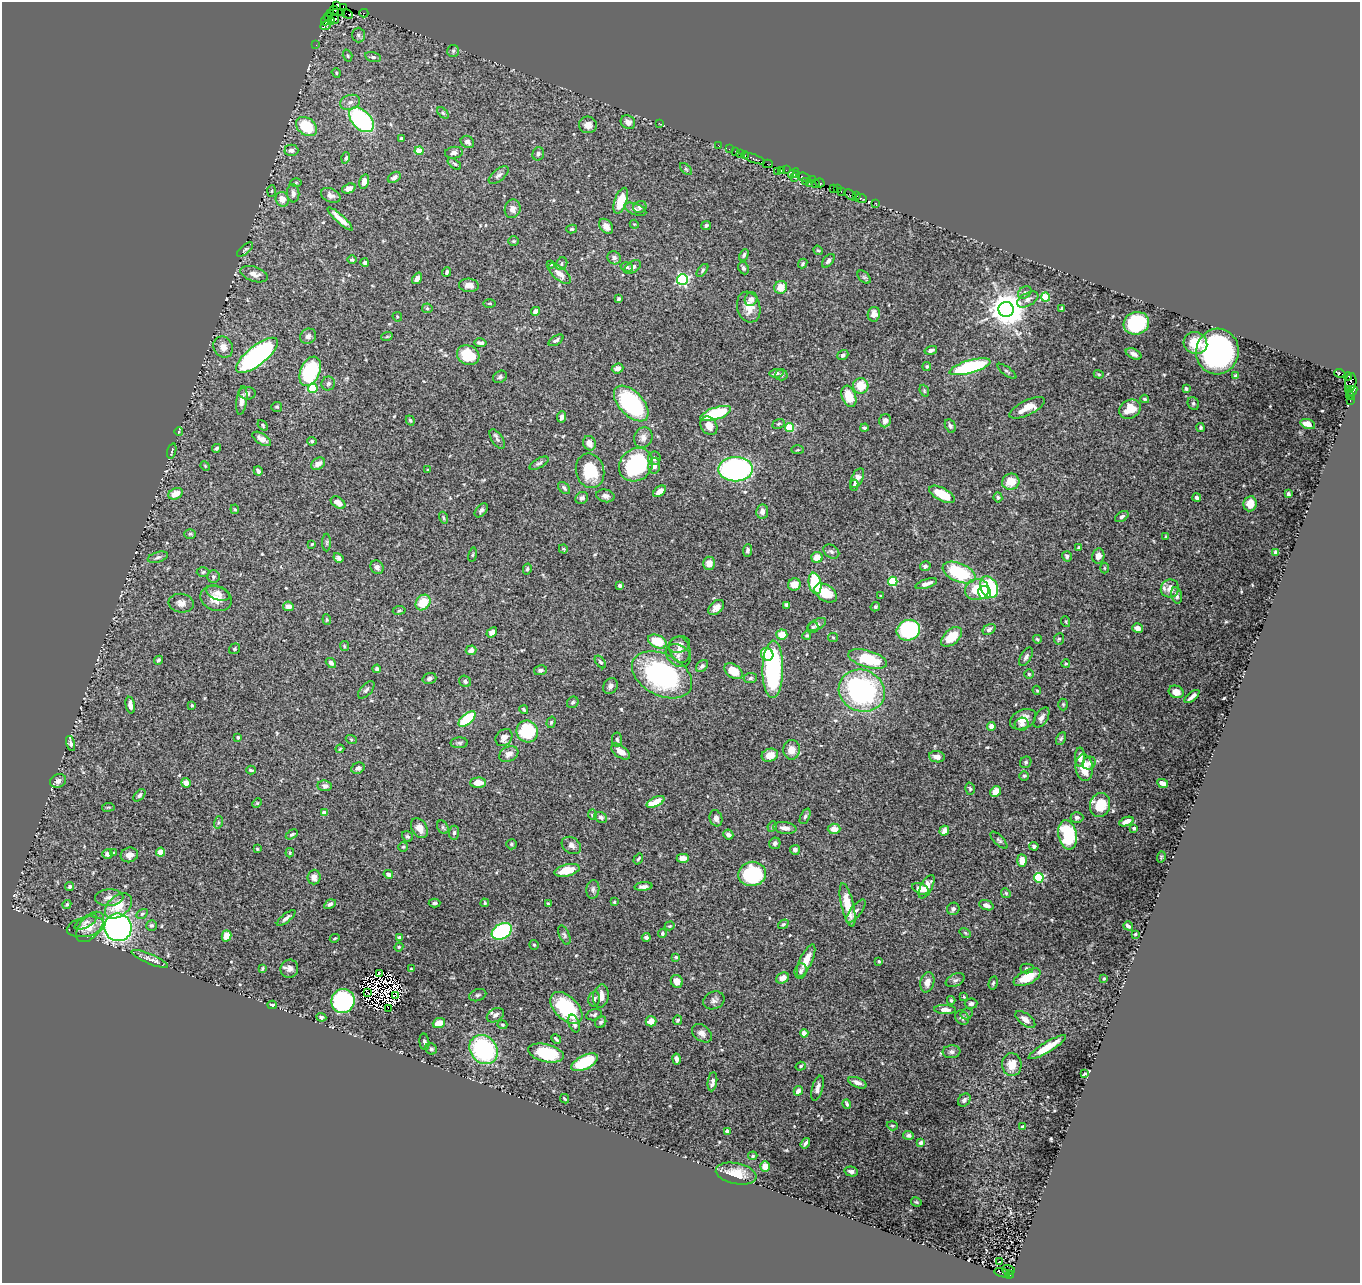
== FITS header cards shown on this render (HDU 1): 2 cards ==
NAXIS1  =                 1358
NAXIS2  =                 1281

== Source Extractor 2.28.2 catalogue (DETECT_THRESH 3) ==
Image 1358 x 1281 px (HDU 1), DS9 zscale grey, 1 PNG px = 1 image px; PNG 1362 x 1285 px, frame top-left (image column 1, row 1281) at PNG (2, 2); each listed source drawn as its Kron ellipse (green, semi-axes under 4 px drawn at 4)
Background 0.807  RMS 0.017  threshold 0.0506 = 3 sigma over >= 5 px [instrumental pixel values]
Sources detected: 556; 4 with non-positive FLUX_AUTO (blend fragments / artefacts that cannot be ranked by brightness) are neither listed nor drawn; of the other 552, the 500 brightest by FLUX_AUTO listed and drawn (52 fainter detections omitted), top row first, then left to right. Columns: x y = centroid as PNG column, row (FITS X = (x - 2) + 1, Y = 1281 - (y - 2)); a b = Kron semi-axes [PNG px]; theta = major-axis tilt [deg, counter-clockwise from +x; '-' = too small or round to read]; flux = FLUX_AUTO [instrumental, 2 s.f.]
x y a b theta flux
336 6 3 2 - 120
343 8 3 3 - 120
334 10 4 3 - 230
341 13 4 3 - 300
364 13 4 3 - 110
331 14 4 3 - 54
347 14 6 2 -31 64
328 17 4 2 - 120
334 19 5 2 - 43
325 20 5 4 - 120
331 21 4 4 - 60
325 26 5 3 - 120
358 35 7 6 - 3.3
316 45 2 2 - 25
453 51 6 6 - 1.9
348 56 6 4 -70 1.7
373 57 8 5 -13 2.7
336 73 5 4 - 1.5
350 102 10 7 18 5.9
443 113 7 4 -45 1.9
361 120 15 9 -45 150
628 122 7 6 - 6.3
659 123 3 2 - 52
588 125 9 8 - 8.3
306 126 11 8 -38 55
401 138 3 3 - 1.5
467 142 7 6 - 3.6
718 145 2 2 - 23
729 149 2 2 - 16
291 150 7 5 -1 5.3
419 151 4 4 - 18
735 151 3 2 - 17
454 153 9 6 7 4.4
538 154 7 5 73 2.9
741 154 2 2 - 49
745 155 4 3 - 28
346 158 5 4 - 2.4
754 158 12 3 -21 160
454 164 8 4 -37 2.1
768 164 5 2 - 31
686 169 7 4 -45 1.9
781 170 3 2 - 35
786 170 2 2 - 32
777 171 2 2 - 31
793 173 6 3 37 140
796 174 3 3 - 120
499 175 12 5 39 4.1
394 177 7 5 35 4.6
804 177 7 2 -17 170
794 178 3 2 - 36
812 180 4 3 - 87
364 181 7 5 75 7.6
806 181 4 3 - 51
296 183 6 4 0 1.5
809 183 3 2 - 49
820 183 5 3 - 170
815 184 3 2 - 55
349 188 7 4 22 6.9
833 188 3 2 - 32
837 189 3 2 - 58
272 191 6 4 87 1.2
841 192 3 2 - 63
293 193 9 6 -85 4.7
331 195 10 7 -26 5
850 195 7 4 -39 100
857 196 3 2 - 63
861 198 6 3 -8 140
282 199 7 6 - 8.6
621 201 13 6 70 27
876 203 3 2 - 97
640 207 7 6 - 3.9
513 209 9 7 72 6.4
635 209 11 5 -21 3.8
340 219 16 4 -42 11
634 224 5 3 - 1.1
606 226 8 6 -51 7.2
706 226 5 4 - 2.3
572 229 5 4 - 1.5
514 241 5 5 - 1.4
245 250 10 4 40 2.1
818 250 5 4 - 1.4
744 255 6 4 65 2.8
614 258 7 6 - 4.1
352 260 5 4 - 2.1
828 261 8 5 50 3.5
365 263 4 4 - 2.9
551 264 4 3 - 1.1
562 264 7 5 59 2.5
803 264 5 4 - 2
627 267 6 4 -17 2
633 267 9 5 33 3.9
743 268 6 5 - 2.7
702 270 7 4 51 1.9
447 272 5 3 - 2.5
254 274 14 7 -18 8.4
559 274 14 6 -40 8.9
864 277 8 5 -44 2
417 278 6 4 55 6.7
682 280 5 5 - 160
469 285 10 6 -5 7.1
781 287 6 6 - 15
1025 292 7 5 34 2.6
1045 297 4 4 - 35
618 299 4 3 - 2.2
751 299 7 6 - 5.2
1028 299 11 6 28 5
489 303 6 3 -1 1.3
749 307 16 11 -74 14
427 308 5 5 - 1.6
1006 309 7 7 - 2500
1062 309 4 3 - 1.8
536 311 5 4 - 5.2
874 314 7 6 - 7.8
397 317 5 4 - 1.3
1136 323 13 11 17 95
308 336 8 7 - 3.8
387 336 6 3 20 1.2
556 340 8 4 32 2.8
481 343 6 3 -10 3.1
1195 343 12 10 -25 27
223 347 11 9 -58 9.8
931 350 6 4 14 4.1
1217 351 23 21 81 330
1134 354 8 5 -27 4.8
257 355 25 9 38 340
468 355 11 9 -26 33
843 355 6 5 - 2.6
927 366 4 4 - 1.9
970 367 21 6 16 110
617 368 6 4 24 4.2
310 371 15 9 67 110
1007 371 11 4 -36 2.2
777 373 7 4 8 2.9
1340 373 6 3 -18 170
1099 374 5 4 - 1.5
781 375 6 5 - 2.6
1236 376 4 3 - 3.7
1348 376 4 2 - 25
500 377 7 5 31 2.5
1351 382 9 5 84 450
328 383 7 6 - 2.7
861 386 8 7 - 22
313 388 5 4 - 54
1186 389 3 3 - 2
1348 389 3 3 - 62
924 391 6 4 -70 1.4
1352 391 6 4 31 150
247 393 8 6 -3 3.2
849 396 11 7 -70 28
1350 396 4 3 - 64
1145 399 4 3 - 1.7
242 400 14 5 82 7.2
1350 401 3 2 - 51
1193 403 6 5 - 2.3
631 404 22 12 -47 140
277 407 5 5 - 1.6
1027 408 19 7 26 16
1130 409 11 9 31 17
716 414 16 6 18 74
562 417 5 4 - 4.9
410 420 5 4 - 1.8
885 421 7 6 - 4.9
779 424 6 4 21 1.6
1308 424 8 4 -18 7.9
263 425 6 4 -49 1.7
709 426 10 8 -57 10
950 426 7 5 -63 2.5
1201 427 4 4 - 1.9
790 428 4 4 - 49
864 428 4 3 - 2
179 432 4 3 - 1.3
643 437 10 9 - 6.4
261 439 10 5 -33 7.2
497 439 11 5 -58 3.5
312 441 5 4 - 2.1
589 443 7 6 - 8.1
217 448 4 3 - 1.9
798 450 6 3 0 1.3
172 451 8 2 75 1.6
654 458 7 6 - 4.5
539 463 11 4 29 2.8
318 464 7 5 31 7
636 465 18 15 43 110
205 466 5 4 - 1.2
654 466 8 6 81 6.7
736 469 17 12 1 250
428 470 3 3 - 1.4
258 471 5 3 - 4.3
590 471 17 14 -77 40
857 478 10 5 64 7.6
1011 482 9 8 - 18
854 485 5 4 - 1.8
564 488 7 4 -48 2.7
660 491 7 4 38 7.3
175 494 7 5 24 13
942 494 14 6 -28 31
1288 494 4 3 - 2.8
605 496 9 6 -13 4.6
998 497 5 4 - 2.3
1197 497 4 4 - 3.9
582 498 6 5 - 3.6
338 503 8 5 -34 7.2
1250 504 7 6 - 13
235 509 5 4 - 1.4
481 510 8 5 50 3
762 512 7 6 - 5.7
1122 517 7 4 34 2.9
443 518 6 3 -72 1.5
190 534 5 4 - 1.8
1166 536 4 2 - 1.2
327 542 9 4 -90 1.6
312 544 3 3 - 1.3
1079 547 4 3 - 1.8
563 549 5 3 - 1.3
747 550 6 4 86 3.2
831 551 8 6 -33 3.3
1276 553 4 4 - 14
473 555 7 3 81 1.4
1067 556 5 5 - 2.9
1098 556 7 6 - 6.2
158 557 10 5 16 3
817 557 5 5 - 13
338 558 5 4 - 2.6
709 563 6 6 - 9.7
925 566 5 5 - 3.5
377 567 7 6 - 4.5
1104 568 5 3 - 1.3
527 569 5 4 - 2
203 572 6 4 4 2.1
959 572 17 9 -23 74
213 577 6 6 - 2.5
893 581 4 4 - 68
815 583 11 6 -79 58
926 584 11 4 18 6.8
619 585 3 3 - 3.3
794 585 6 6 - 8.9
989 587 11 8 -62 96
1170 588 9 8 - 9.1
977 590 12 10 13 33
218 593 12 7 -21 6.9
826 593 12 8 -33 26
984 593 6 6 - 22
1176 595 8 5 -77 3.5
880 596 3 2 - 1.1
216 599 16 12 -21 15
423 602 8 6 51 26
181 603 12 9 -7 6.9
787 605 4 4 - 3.3
288 606 5 5 - 5.3
875 607 5 4 - 2.1
716 608 9 6 42 7.1
399 610 6 3 9 1.4
327 620 5 3 - 1.2
1066 622 5 3 - 1.1
817 625 10 5 27 3.4
813 627 6 5 - 1.8
1138 628 5 4 - 4.8
989 629 7 5 34 2.9
908 630 12 10 21 110
492 632 6 4 40 6.9
782 635 5 5 - 15
807 635 4 4 - 1.8
833 637 5 4 - 1.2
951 637 12 7 42 25
1037 639 4 3 - 1.8
1059 639 5 5 - 1.8
657 642 10 6 -23 34
679 644 11 8 19 6
344 646 5 4 - 1.5
234 649 6 5 - 1.9
471 650 5 4 - 6.4
680 650 13 10 -72 9.5
767 654 7 6 - 32
678 655 13 10 -37 7.7
1026 657 10 5 60 3.2
868 659 20 8 -17 49
158 660 4 3 - 2.4
600 662 7 4 -51 2
331 663 6 4 -42 3.5
1066 664 4 4 - 1.4
702 666 7 5 44 3.6
377 669 4 4 - 2.9
773 669 29 10 89 160
540 670 6 5 - 3.1
733 671 10 6 -34 24
1029 674 4 4 - 1.7
662 675 32 20 -28 200
429 678 7 5 18 2.8
750 678 7 5 5 2.4
465 681 6 5 - 3.6
610 686 8 6 60 3.9
366 690 10 5 48 3.2
1037 690 5 4 - 1.1
862 691 23 20 -22 200
1176 692 8 6 -21 8.4
1192 696 9 3 40 4.5
573 702 6 5 - 2.2
1063 704 6 5 - 1.5
130 705 8 4 -79 7.5
192 705 4 3 - 1.3
524 710 4 3 - 1.5
1041 718 11 6 58 5.2
467 719 10 5 41 56
1023 719 14 9 26 12
551 722 6 4 73 1.6
1022 724 7 6 - 4.7
991 726 4 4 - 7.8
527 731 11 10 - 62
238 737 3 3 - 1.5
504 737 9 7 50 6.4
351 739 5 3 - 1.2
1061 739 7 4 62 1.8
617 740 7 5 -85 2.1
71 743 8 4 -74 3.3
459 743 8 5 2 2.5
340 749 4 3 - 1.1
792 750 10 8 84 9.8
621 752 11 6 -36 11
509 754 10 7 28 5.6
770 755 8 6 19 9.6
937 757 8 5 -7 8.3
1080 757 9 5 89 7.4
1026 762 6 5 - 2.3
1089 763 7 6 - 4.6
358 768 7 5 26 3.1
1084 768 13 8 -83 24
251 770 5 2 - 1.7
1024 776 5 4 - 1.6
58 781 8 6 24 4.6
186 783 5 4 - 7.1
478 783 8 5 2 12
1163 783 6 4 -26 8.7
325 786 7 5 -7 3.7
970 789 6 4 -74 1.9
996 791 6 5 - 16
139 795 7 4 46 2.2
656 802 9 4 24 17
257 803 5 4 - 1.3
1100 805 12 10 70 30
108 807 6 3 8 1.2
324 813 4 4 - 5.9
592 815 5 4 - 1.5
805 816 8 4 65 2.6
601 817 6 5 - 4.5
1077 817 6 5 - 3.3
716 818 8 6 -72 5.2
218 822 6 4 72 1.7
1126 822 7 4 22 8.1
772 826 5 3 - 1.5
443 827 7 5 -60 2.2
419 828 11 7 -58 10
785 828 11 6 -8 6.9
1134 828 3 3 - 2.7
834 829 6 5 - 11
944 831 5 4 - 7.6
454 833 7 5 85 2.6
292 834 6 4 30 1.8
728 835 5 5 - 5.6
1068 835 15 9 -79 71
407 836 6 5 - 2
999 840 11 4 -45 2.4
775 843 6 5 - 3.5
511 844 5 5 - 2
571 845 10 8 -32 4.9
1034 846 4 4 - 2.1
403 847 5 5 - 1.5
257 849 3 3 - 1.1
795 850 5 5 - 4.9
161 852 4 4 - 11
114 853 3 3 - 1.5
290 853 5 3 - 1.5
107 854 5 5 - 4.9
129 855 9 7 16 7.8
1161 857 6 3 73 1.2
683 858 6 4 1 10
638 859 6 3 56 1.8
1022 861 6 4 -86 14
567 870 13 6 14 25
388 874 5 4 - 3.6
752 874 14 12 9 98
314 877 7 6 - 6.7
1039 878 5 5 - 86
643 886 9 4 6 4.2
70 887 4 4 - 2.5
927 887 13 5 62 11
593 889 9 6 82 3.5
920 889 9 5 -22 14
1006 893 5 4 - 1.5
109 898 14 8 2 7.7
614 902 3 3 - 1.6
434 903 6 4 3 2
485 903 4 3 - 1.8
67 904 5 3 - 1.4
330 904 6 4 31 3.3
548 904 3 3 - 1.5
848 905 22 6 -77 26
986 905 7 5 -19 5.2
119 906 15 10 40 23
953 909 6 6 - 3.3
856 911 14 5 52 4.3
142 914 6 4 31 1.8
286 918 11 4 40 3.5
86 922 12 5 29 3.7
783 924 6 3 36 1.6
151 925 5 5 - 2.7
670 926 5 4 - 1.5
1128 926 5 3 - 3.2
85 927 19 9 12 12
90 927 18 10 49 15
118 927 14 13 - 370
502 931 11 7 29 120
965 933 6 4 -32 1.4
662 934 4 4 - 2.3
1135 934 3 2 - 1.2
564 935 10 5 -67 2.7
226 936 5 4 - 12
646 937 4 3 - 3.5
335 938 5 3 - 1.3
399 938 4 3 - 2.7
534 945 5 5 - 1.7
399 947 4 4 - 1.2
676 957 3 3 - 1.6
150 959 19 5 -23 5.4
806 960 17 6 65 14
879 961 3 3 - 1.2
262 968 3 3 - 1.4
1027 968 7 5 0 2
289 969 9 8 - 5.7
411 969 3 2 - 1.1
801 971 8 6 73 3.3
379 973 3 2 - 2.4
1027 977 14 7 26 24
783 978 7 5 28 6.9
1104 979 4 3 - 1.4
955 980 10 6 24 3.3
677 981 6 6 - 8.6
927 982 10 7 76 9.5
993 983 7 4 79 1.8
368 992 4 2 - 2.5
478 995 9 6 20 2.6
395 996 3 2 - 1.7
601 996 12 7 81 9
964 997 4 3 - 1.1
594 999 7 5 77 2.9
714 1000 11 8 24 5
951 1000 4 3 - 1.6
343 1001 12 11 - 160
971 1004 6 5 - 3.1
272 1005 5 3 - 1.9
388 1008 2 2 - 73
566 1008 19 11 -45 82
945 1010 11 4 -2 6.4
966 1014 6 5 - 2.4
495 1015 9 6 30 5
594 1015 8 5 14 2.9
321 1017 5 4 - 2.6
962 1018 7 6 - 3.3
1025 1019 12 6 -37 7.2
678 1020 4 4 - 1.9
651 1021 5 5 - 12
601 1022 6 5 - 3.1
439 1023 6 5 - 13
574 1023 9 5 -71 5.6
502 1025 5 4 - 1.6
702 1033 11 7 -39 5.4
804 1033 4 4 - 8.8
556 1039 5 3 - 2.2
424 1042 8 5 -82 3.2
1047 1047 21 5 31 21
431 1049 6 5 - 3.1
484 1049 15 13 -50 120
952 1052 9 6 6 4.5
546 1053 18 9 -14 60
676 1059 5 3 - 5.2
585 1062 14 7 27 61
1012 1065 11 9 -83 16
801 1066 5 4 - 1.6
1084 1074 4 2 - 1.3
712 1082 9 4 82 4.3
858 1083 10 5 -23 5.8
817 1088 13 5 75 5.4
798 1091 5 4 - 5.7
565 1099 5 3 - 1.4
964 1100 7 5 51 3.5
847 1104 5 3 - 1.9
892 1126 5 4 - 1.6
1022 1127 3 3 - 2.4
727 1131 4 4 - 2.7
908 1135 5 4 - 2.8
805 1143 6 3 55 2.3
921 1143 4 4 - 3.3
753 1156 5 4 - 1.2
765 1167 5 5 - 11
851 1171 7 5 -13 3.5
736 1174 20 10 -12 21
916 1202 5 3 - 1.1
999 1262 3 2 - 2.3
1008 1270 6 5 - 370
1002 1273 8 3 -14 1000
1009 1275 4 4 - 380
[52 fainter detections neither listed nor drawn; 4 non-positive-flux detections neither listed nor drawn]